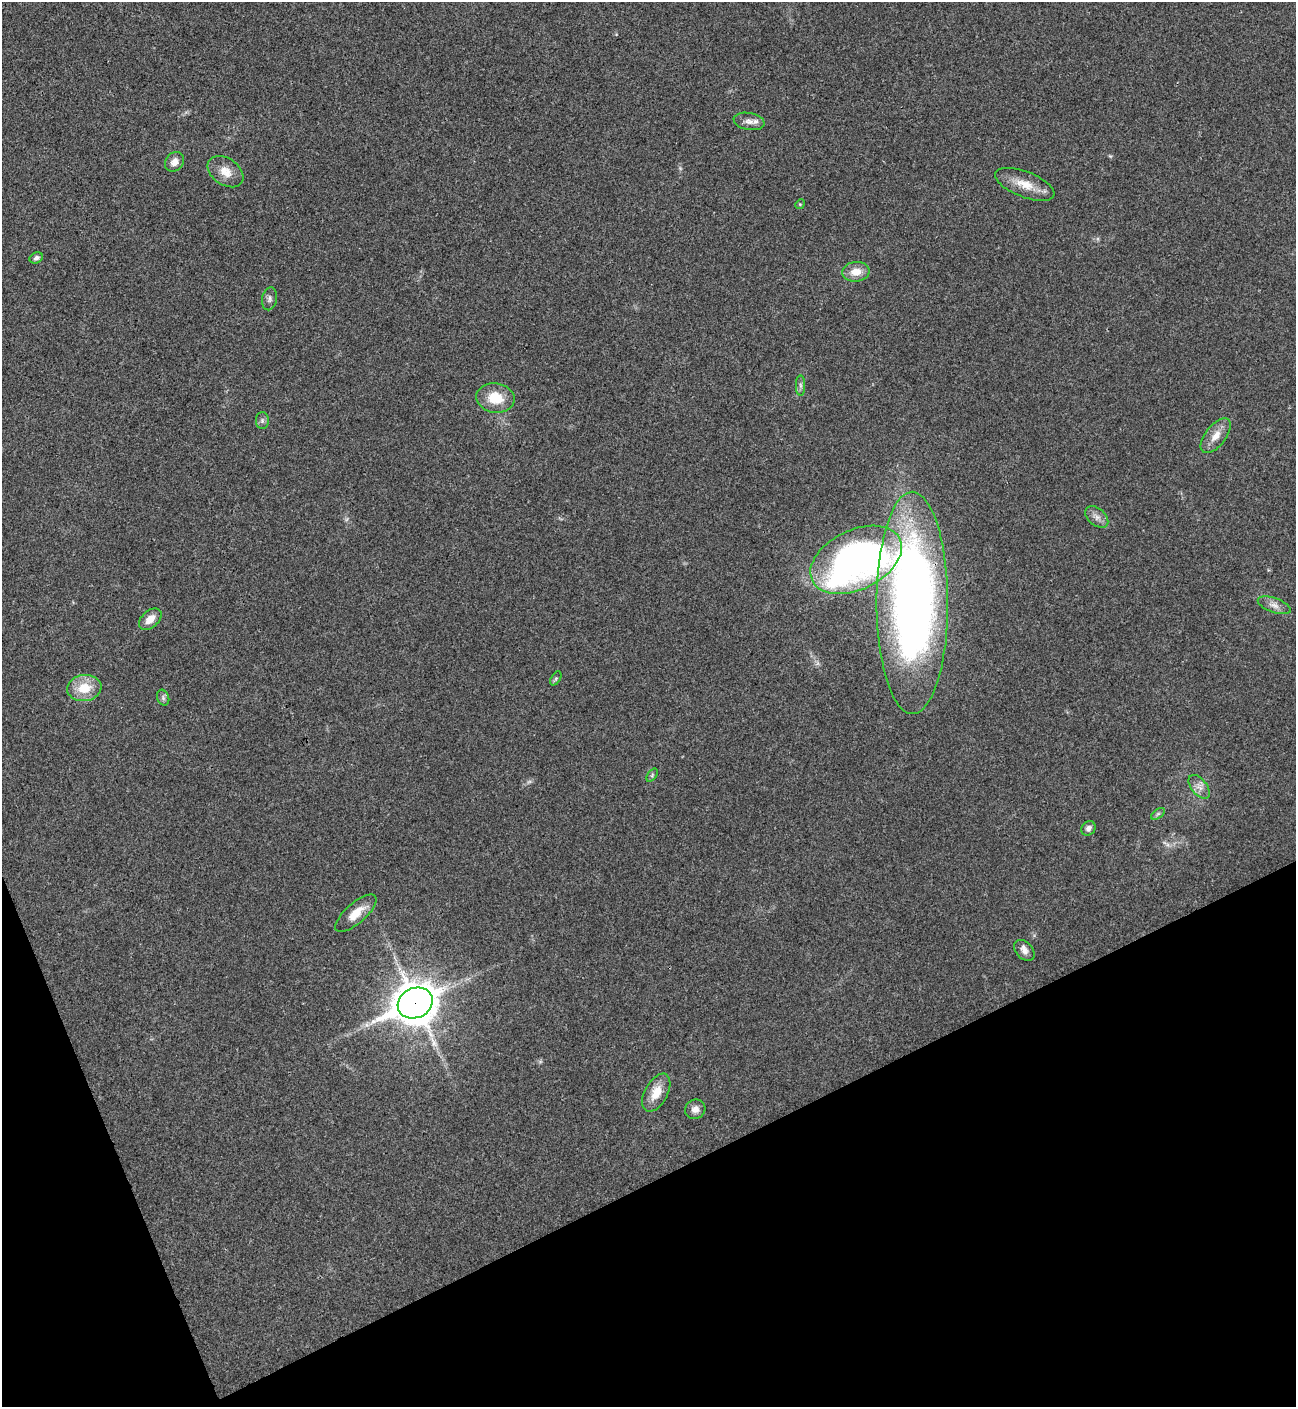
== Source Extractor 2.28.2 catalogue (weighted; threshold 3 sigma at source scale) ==
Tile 14 of 4 x 4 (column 2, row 4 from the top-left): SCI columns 1582-2875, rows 7-1411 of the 5621 x 5633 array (HDU 1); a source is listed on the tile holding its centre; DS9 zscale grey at full resolution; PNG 1298 x 1409 px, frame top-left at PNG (2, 2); each listed source drawn as its Kron ellipse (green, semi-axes under 4 px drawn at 4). Shown black and unused: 20% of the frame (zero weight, under 3 of 4 exposures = <1% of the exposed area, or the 3 px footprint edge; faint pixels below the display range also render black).
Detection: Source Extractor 2.28.2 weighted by HDU 2 'WHT'; one run over the whole footprint, this tile lists its part. Background 0.0209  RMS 0.0041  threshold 0.0185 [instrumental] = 3 sigma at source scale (4.5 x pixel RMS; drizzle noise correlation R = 1.50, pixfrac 1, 0.05/0.05 arcsec/px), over >= 5 px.
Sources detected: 33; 3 too faint to see at this stretch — neither listed nor drawn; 1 inside a brighter listed object's ellipse — not listed separately; the other 29 listed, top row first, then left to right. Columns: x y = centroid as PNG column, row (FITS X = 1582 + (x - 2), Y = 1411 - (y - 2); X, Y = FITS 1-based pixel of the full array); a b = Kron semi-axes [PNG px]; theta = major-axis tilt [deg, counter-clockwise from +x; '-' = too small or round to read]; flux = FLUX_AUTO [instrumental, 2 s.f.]
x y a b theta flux
749 121 15 8 -11 2.6
175 162 10 8 47 3.2
225 172 20 13 -35 5.7
1025 184 31 13 -21 8
800 204 5 4 - 0.49
36 258 7 5 27 1.4
856 272 13 10 6 5.5
270 299 11 7 80 1.6
800 385 10 4 -89 1.2
495 398 19 14 -9 10
262 421 8 6 -90 1.2
1216 436 20 10 52 5.2
1097 517 13 8 -41 2.5
856 560 49 30 26 180
912 603 111 36 -90 330
1274 605 17 7 -20 2.8
150 619 13 8 41 4.3
556 678 8 4 58 0.77
84 688 17 13 8 10
163 698 8 6 -71 1
652 775 7 4 54 0.65
1199 787 14 7 -51 2.9
1158 814 8 4 37 0.82
1088 828 8 6 52 1.8
356 913 26 10 41 7.3
1024 950 12 8 -47 2.5
415 1003 18 15 25 1100
656 1093 20 11 61 7.2
695 1109 10 9 - 2.6
Overlapping masked pixels (flux is a lower limit): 2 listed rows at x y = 912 603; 415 1003